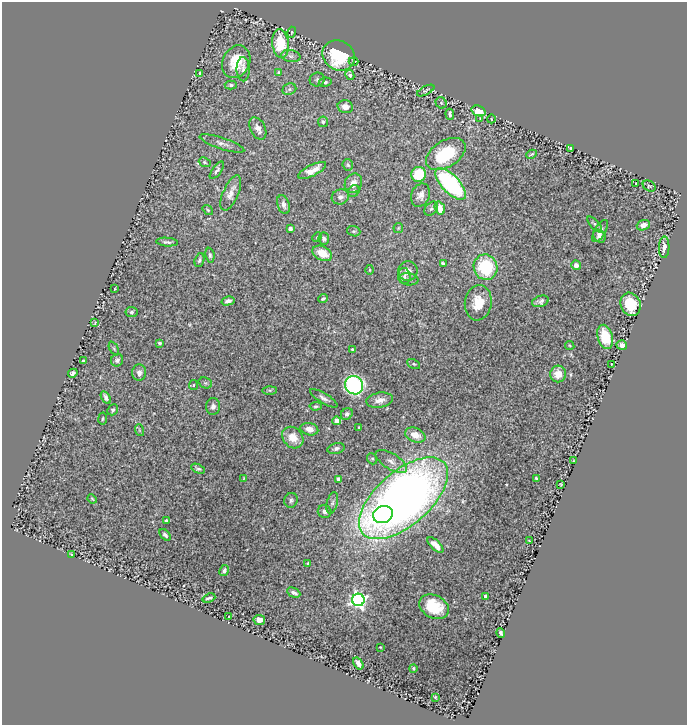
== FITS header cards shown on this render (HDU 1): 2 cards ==
NAXIS1  =                  685
NAXIS2  =                  723

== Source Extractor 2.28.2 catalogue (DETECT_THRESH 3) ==
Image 685 x 723 px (HDU 1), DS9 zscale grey, 1 PNG px = 1 image px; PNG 689 x 727 px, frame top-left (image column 1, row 723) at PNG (2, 2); each listed source drawn as its Kron ellipse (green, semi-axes under 4 px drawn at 4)
Background 1.65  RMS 0.025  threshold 0.0755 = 3 sigma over >= 5 px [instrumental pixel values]
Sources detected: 138; all 138 listed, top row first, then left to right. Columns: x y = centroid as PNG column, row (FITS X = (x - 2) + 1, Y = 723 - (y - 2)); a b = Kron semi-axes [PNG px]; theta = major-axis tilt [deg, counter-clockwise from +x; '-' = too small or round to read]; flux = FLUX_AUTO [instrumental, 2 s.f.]
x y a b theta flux
292 32 5 4 - 1.9
280 43 14 8 -84 63
339 55 17 14 -32 120
291 56 9 6 -10 6.1
354 61 5 2 - 1.8
236 62 17 13 64 53
243 69 12 6 -89 7.9
279 72 4 3 - 2.2
200 73 4 2 - 2.1
350 75 5 4 - 4.4
317 80 7 7 - 4.3
325 82 6 4 9 3.1
231 85 6 4 -2 3
289 89 7 5 22 3.9
426 91 9 4 27 2.9
441 103 6 5 - 2.2
345 107 7 6 - 12
479 111 7 5 -19 21
450 114 5 3 - 3.3
480 118 4 3 - 1.3
491 119 4 3 - 0.98
323 122 5 5 - 5.3
258 128 12 7 -62 11
222 143 23 5 -18 8.8
570 148 4 3 - 3.5
446 154 22 13 32 100
531 154 5 2 - 1.9
205 162 6 4 -23 2.8
348 165 6 5 - 2.9
217 170 10 4 54 4.6
312 170 15 5 27 20
418 174 7 7 - 57
353 183 10 8 65 14
451 184 20 9 -46 250
636 184 3 2 - 1.1
649 186 7 5 -32 2.7
354 191 6 5 - 3.9
231 193 19 7 66 14
420 195 12 9 69 9.6
340 197 9 7 17 6.5
283 205 10 6 -73 7.7
440 208 6 5 - 22
431 209 8 5 48 4.1
208 210 6 4 -37 2.1
595 224 10 4 -48 3.5
643 225 7 5 20 9.6
290 228 4 4 - 8.1
398 228 5 4 - 2
354 231 7 5 -17 3.1
600 231 12 5 60 9.4
599 236 7 5 -55 6.5
317 237 5 4 - 2
324 238 6 5 - 4.5
167 242 11 4 -4 4.6
664 247 11 5 89 13
322 253 10 7 -27 28
210 255 7 4 -83 3.5
199 260 7 4 73 3.7
443 263 4 3 - 3.3
576 265 5 4 - 8.5
485 267 13 12 - 97
370 270 5 3 - 1.7
408 271 10 9 - 13
404 276 8 6 -79 5.7
408 279 10 6 -9 5.1
115 289 3 2 - 1.1
323 299 5 3 - 3.3
228 301 6 4 13 7.4
540 301 8 5 20 5.2
478 303 18 13 82 36
631 304 12 9 -69 56
131 312 6 5 - 3.3
95 323 4 2 - 1.2
605 337 12 7 -75 38
160 343 4 4 - 3.6
570 345 5 3 - 1.5
622 345 5 5 - 6.6
114 349 8 4 -63 2.3
353 350 3 3 - 2.7
117 360 6 6 - 4.4
84 361 4 3 - 3.5
414 364 7 4 -27 2.5
611 364 2 2 - 0.93
73 373 5 4 - 4.6
139 373 8 7 - 8.7
558 374 8 8 - 19
205 383 7 5 -20 2.9
193 385 5 4 - 2
354 385 9 9 - 350
270 390 7 4 0 2.9
106 398 7 4 -59 5.9
324 398 16 5 -31 6.6
380 400 13 7 10 13
213 406 8 7 - 6.7
316 406 6 4 3 2.4
113 410 6 5 - 3.1
347 414 6 5 - 5.2
103 419 6 4 82 2.2
337 421 4 4 - 26
359 427 3 3 - 2.2
309 429 9 6 -12 13
139 430 6 3 -71 2.1
415 435 10 7 -22 20
293 438 12 9 -46 23
336 448 9 5 14 5.2
372 459 6 5 - 2.8
391 461 18 7 -31 13
573 461 3 2 - 1.3
198 469 7 3 -23 3.6
244 478 3 3 - 1.4
536 478 4 3 - 2.4
339 479 4 4 - 11
561 484 3 2 - 1.2
403 498 54 27 41 1700
92 499 5 3 - 1.8
291 500 7 6 - 4.4
332 503 11 5 76 5.4
325 512 7 6 - 6.9
383 514 10 8 20 110
166 520 3 3 - 2.5
165 535 7 4 -50 4.8
530 541 3 2 - 1.3
435 545 10 4 -44 13
71 554 3 2 - 1.5
308 563 4 3 - 2.4
224 571 6 4 61 4.4
294 593 7 4 -25 6.8
485 596 4 3 - 5.2
209 598 6 3 20 3.2
358 600 6 6 - 630
434 607 15 11 -28 51
228 617 3 2 - 1.7
259 620 6 5 - 11
501 633 5 4 - 5.4
380 647 3 2 - 1
358 663 7 4 -56 9.1
413 668 4 3 - 2
435 697 3 2 - 1.3